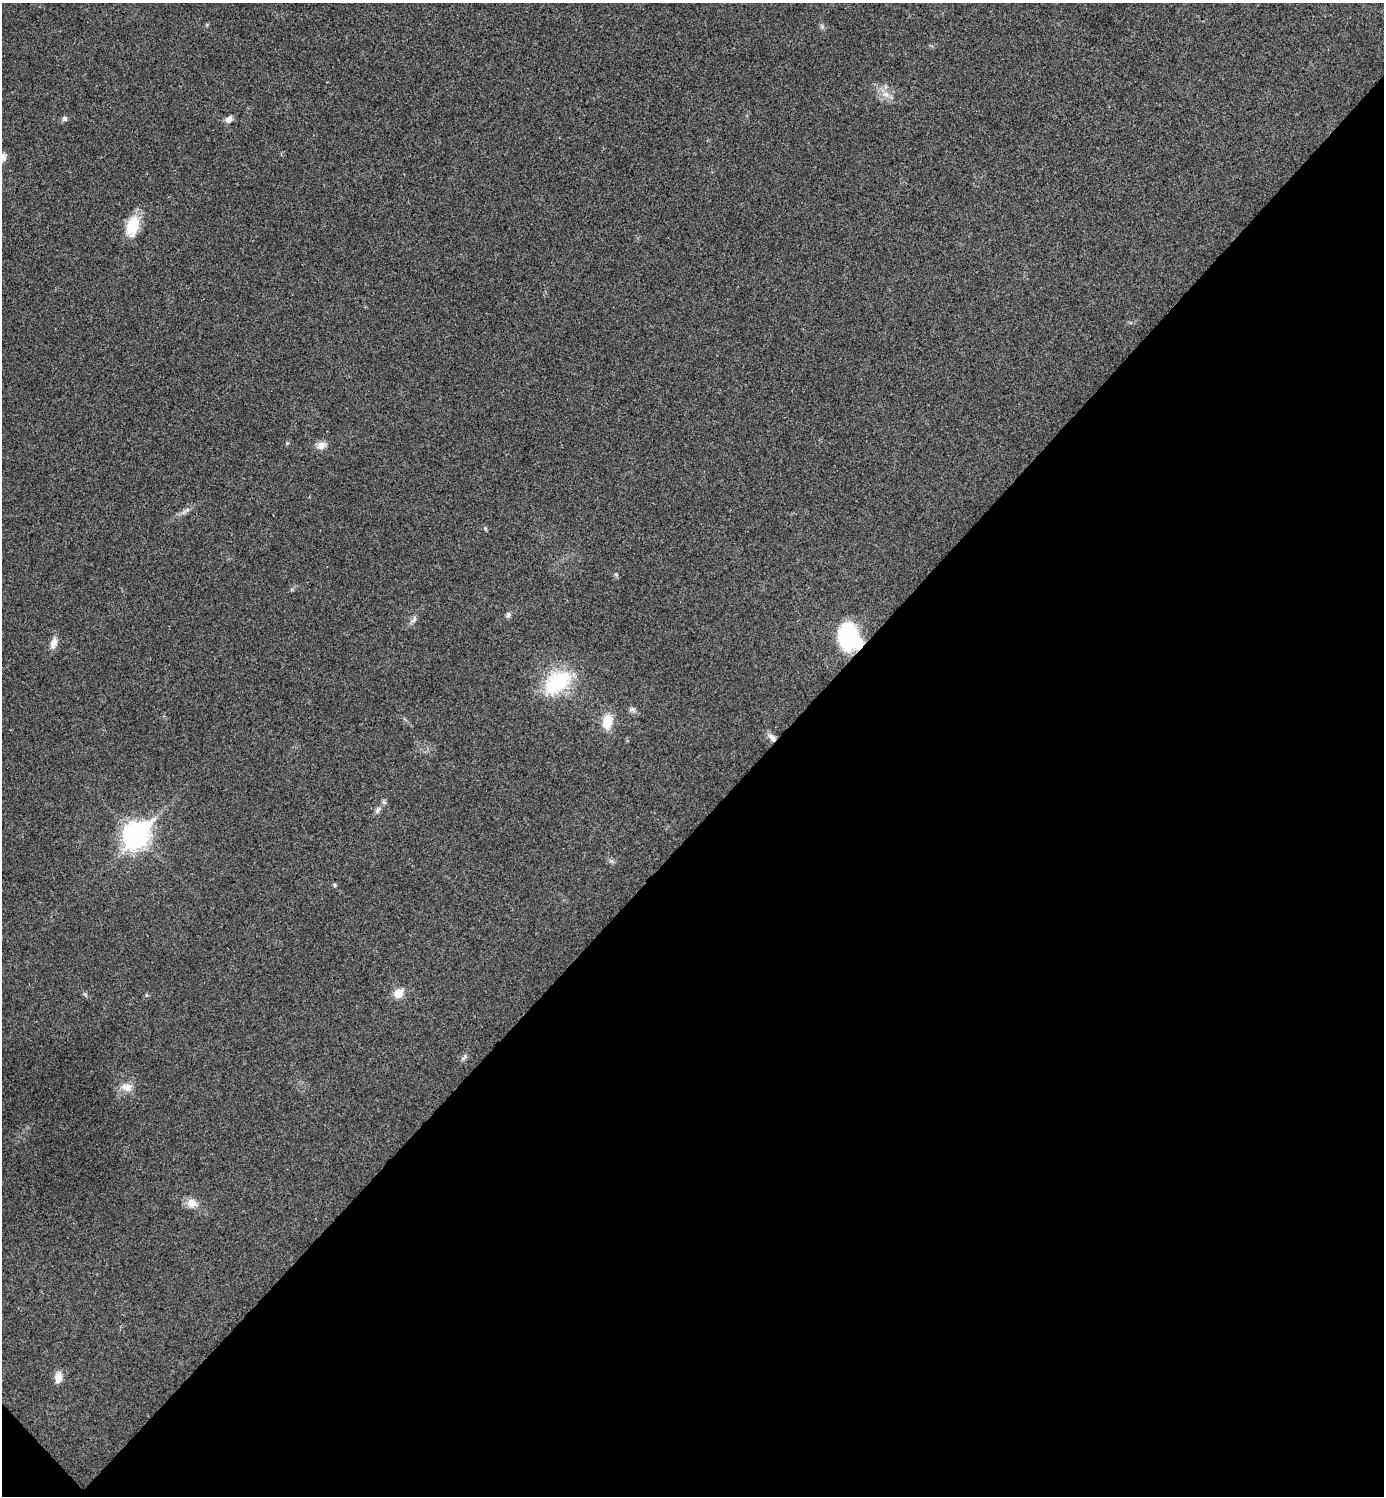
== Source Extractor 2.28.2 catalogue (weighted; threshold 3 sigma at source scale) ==
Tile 15 of 4 x 4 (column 3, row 4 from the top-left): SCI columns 2921-4302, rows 7-1500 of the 5984 x 5984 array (HDU 1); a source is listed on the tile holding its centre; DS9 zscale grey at full resolution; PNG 1386 x 1498 px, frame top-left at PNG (2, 3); no overlay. Shown black and unused: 45% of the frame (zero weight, under 3 of 4 exposures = <1% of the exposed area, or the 3 px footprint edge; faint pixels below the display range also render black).
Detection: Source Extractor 2.28.2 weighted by HDU 2 'WHT'; one run over the whole footprint, this tile lists its part. Background 0.0194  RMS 0.0053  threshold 0.024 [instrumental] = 3 sigma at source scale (4.5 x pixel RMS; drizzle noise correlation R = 1.50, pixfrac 1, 0.05/0.05 arcsec/px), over >= 5 px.
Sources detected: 22; all 22 listed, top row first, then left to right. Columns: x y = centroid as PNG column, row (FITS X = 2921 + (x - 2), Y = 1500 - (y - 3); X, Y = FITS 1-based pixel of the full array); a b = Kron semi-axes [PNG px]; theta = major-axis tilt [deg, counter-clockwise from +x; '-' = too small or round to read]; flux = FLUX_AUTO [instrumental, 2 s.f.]
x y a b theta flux
886 94 9 7 -4 2.9
65 118 6 6 - 1.3
229 119 9 7 53 2.4
3 157 13 9 80 2.6
132 226 25 13 77 13
321 445 12 9 35 3.3
508 614 7 7 - 1.3
414 619 14 5 50 1.9
848 637 21 15 -68 65
54 643 15 8 71 3.7
558 682 39 24 38 31
632 710 9 4 9 1.2
607 722 14 9 83 11
772 738 12 7 -43 2.9
378 810 9 6 49 1.6
136 835 11 9 46 400
335 885 6 4 -89 0.61
398 993 5 5 - 16
464 1058 10 5 44 1.2
126 1087 15 10 -10 4.5
192 1203 15 12 -14 4.5
58 1377 12 8 82 4.7
Overlapping masked pixels (flux is a lower limit): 2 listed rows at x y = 848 637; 772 738
Isophote crosses this tile's border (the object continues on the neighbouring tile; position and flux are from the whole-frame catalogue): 1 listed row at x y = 3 157